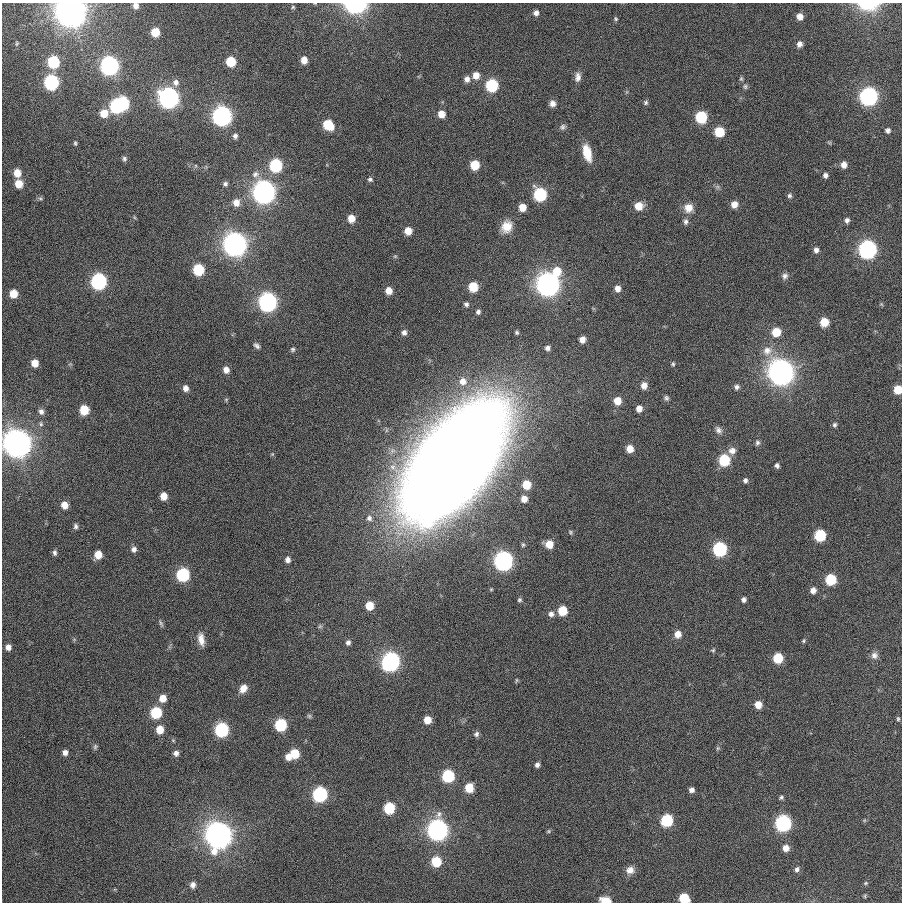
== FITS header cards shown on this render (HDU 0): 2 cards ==
NAXIS1  =                  900
NAXIS2  =                  900

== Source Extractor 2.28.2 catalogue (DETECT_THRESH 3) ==
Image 900 x 900 px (HDU 0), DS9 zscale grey, 1 PNG px = 1 image px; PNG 904 x 904 px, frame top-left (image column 1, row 900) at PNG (2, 3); no overlay
Background 0.00923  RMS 0.039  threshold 0.118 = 3 sigma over >= 5 px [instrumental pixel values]
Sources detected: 188; all 188 listed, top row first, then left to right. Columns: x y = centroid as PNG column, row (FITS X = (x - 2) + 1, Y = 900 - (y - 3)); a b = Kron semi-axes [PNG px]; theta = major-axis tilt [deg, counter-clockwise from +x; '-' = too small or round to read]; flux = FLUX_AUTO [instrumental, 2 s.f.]
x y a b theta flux
315 3 5 3 - 1.9
356 5 11 7 1 620
868 5 18 8 -1 110
136 6 7 6 - 14
293 7 5 5 - 3.6
71 12 10 10 - 5800
536 13 6 6 - 10
800 16 6 6 - 19
615 19 5 4 - 3.5
155 32 7 6 - 55
799 44 6 5 - 13
304 60 6 5 - 23
231 61 7 6 - 90
53 62 8 7 - 180
109 66 9 8 - 1000
476 75 7 7 - 24
578 77 11 6 87 13
467 79 7 6 - 13
741 79 6 4 -69 3.7
51 82 8 7 - 420
176 82 9 8 - 13
492 85 8 7 - 210
745 86 7 5 -76 5.4
869 96 8 8 - 990
169 98 9 8 - 1500
646 102 6 5 - 5
122 103 8 7 - 260
552 103 6 6 - 14
116 106 8 7 - 290
104 113 8 7 - 38
441 114 6 6 - 27
222 116 9 8 - 1300
701 117 7 7 - 170
328 125 9 7 -41 92
562 127 8 7 - 6.7
888 130 6 6 - 7.4
719 132 7 7 - 85
235 136 7 6 - 8.7
75 143 6 4 -81 3.8
587 153 17 8 -76 51
124 159 7 6 - 6.3
276 165 8 7 - 240
475 165 7 6 - 72
844 165 6 6 - 16
17 173 8 7 - 33
255 174 10 9 - 15
825 175 5 5 - 8.2
370 179 5 5 - 5.1
19 184 8 7 - 38
225 184 6 6 - 6.8
264 192 9 9 - 2400
540 194 8 7 - 270
789 196 6 6 - 5.3
40 198 7 4 -2 4.5
236 203 9 8 - 23
734 204 7 6 - 22
639 206 8 7 - 40
522 207 7 6 - 31
688 208 11 10 - 26
351 218 6 6 - 31
847 220 6 5 - 7.9
686 222 8 6 85 7.8
507 227 14 12 67 39
408 231 6 6 - 29
235 244 9 9 - 2800
868 249 8 8 - 950
816 250 7 6 - 9.8
198 270 7 7 - 140
557 271 9 8 - 53
785 276 8 8 - 9.6
99 281 8 8 - 580
548 284 9 9 - 2700
473 287 7 6 - 77
617 289 7 7 - 17
389 291 6 6 - 27
13 294 6 6 - 43
268 302 9 8 - 1100
466 304 5 4 - 6.2
478 312 5 4 - 6.3
824 322 7 6 - 57
404 332 6 6 - 9.2
517 332 4 4 - 4.1
776 332 7 7 - 60
582 339 6 5 - 17
257 346 8 5 -37 7.7
547 348 5 5 - 8.4
293 349 7 6 - 5.6
767 351 14 12 16 29
35 363 6 6 - 27
673 364 5 4 - 3.8
226 370 7 7 - 18
781 372 9 9 - 3900
463 381 10 9 - 20
644 385 8 7 - 20
737 387 7 6 - 7.8
185 388 7 6 - 14
898 389 6 6 - 49
666 398 7 6 - 6
226 400 5 5 - 3.5
617 401 7 6 - 37
639 408 6 6 - 18
84 410 7 6 - 74
41 411 7 6 - 10
41 424 7 5 -79 5
835 425 5 5 - 5.5
718 430 9 7 -48 10
17 443 10 9 - 5200
757 443 7 6 - 6.6
630 449 6 6 - 31
732 451 10 9 - 16
724 460 7 7 - 150
454 462 99 47 53 8700
777 465 6 5 - 7.1
745 480 6 5 - 7.1
526 485 7 6 - 53
163 496 7 6 - 30
524 499 6 6 - 21
64 505 7 6 - 26
369 518 8 7 - 8.8
76 526 7 5 -80 7.2
570 532 6 5 - 3.8
820 535 7 7 - 170
549 544 7 7 - 38
523 545 6 5 - 4.4
134 549 7 7 - 12
720 549 8 7 - 380
55 553 8 5 -82 7.8
98 554 7 6 - 37
288 560 6 6 - 12
504 561 8 8 - 1300
183 575 8 7 - 310
830 579 7 7 - 130
813 590 7 7 - 15
519 600 5 4 - 4.4
744 600 6 5 - 8.3
369 606 7 6 - 47
562 611 7 6 - 73
551 614 7 6 - 10
161 623 11 4 -66 5.7
678 634 7 6 - 26
201 639 17 8 -80 25
804 641 6 4 58 4
348 643 6 6 - 8
8 647 7 6 - 15
713 650 6 5 - 3.7
874 655 9 9 - 13
778 658 7 6 - 89
391 661 9 8 - 1100
516 680 7 3 82 3.1
243 688 10 7 59 25
163 698 7 7 - 31
758 705 7 6 - 31
156 712 7 7 - 170
309 716 6 6 - 4.8
898 719 5 4 - 3.7
427 720 6 6 - 35
281 725 7 7 - 220
160 729 7 6 - 38
222 730 8 7 - 380
476 734 6 5 - 7.2
173 740 5 3 - 2.7
95 747 8 5 80 4.7
718 748 6 5 - 3.9
65 752 5 5 - 12
176 753 6 6 - 10
294 754 7 7 - 74
288 757 7 6 - 19
537 765 5 4 - 8.5
448 776 7 7 - 240
469 788 7 6 - 71
691 790 6 5 - 10
320 794 8 7 - 470
781 797 6 5 - 5.2
389 808 7 7 - 160
667 820 7 7 - 210
783 823 8 8 - 650
438 830 9 8 - 1800
548 831 5 4 - 3.4
219 835 10 9 - 4400
786 848 7 6 - 21
436 862 7 7 - 99
797 869 7 6 - 8.4
630 870 10 9 - 20
866 883 5 4 - 3.2
193 885 7 6 - 11
865 896 6 4 -90 3.1
684 898 7 6 - 97
605 901 7 5 -7 76
At the frame edge (FLAGS 8, measured only in part): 9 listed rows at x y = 315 3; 356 5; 868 5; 136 6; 71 12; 898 389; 17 443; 684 898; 605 901